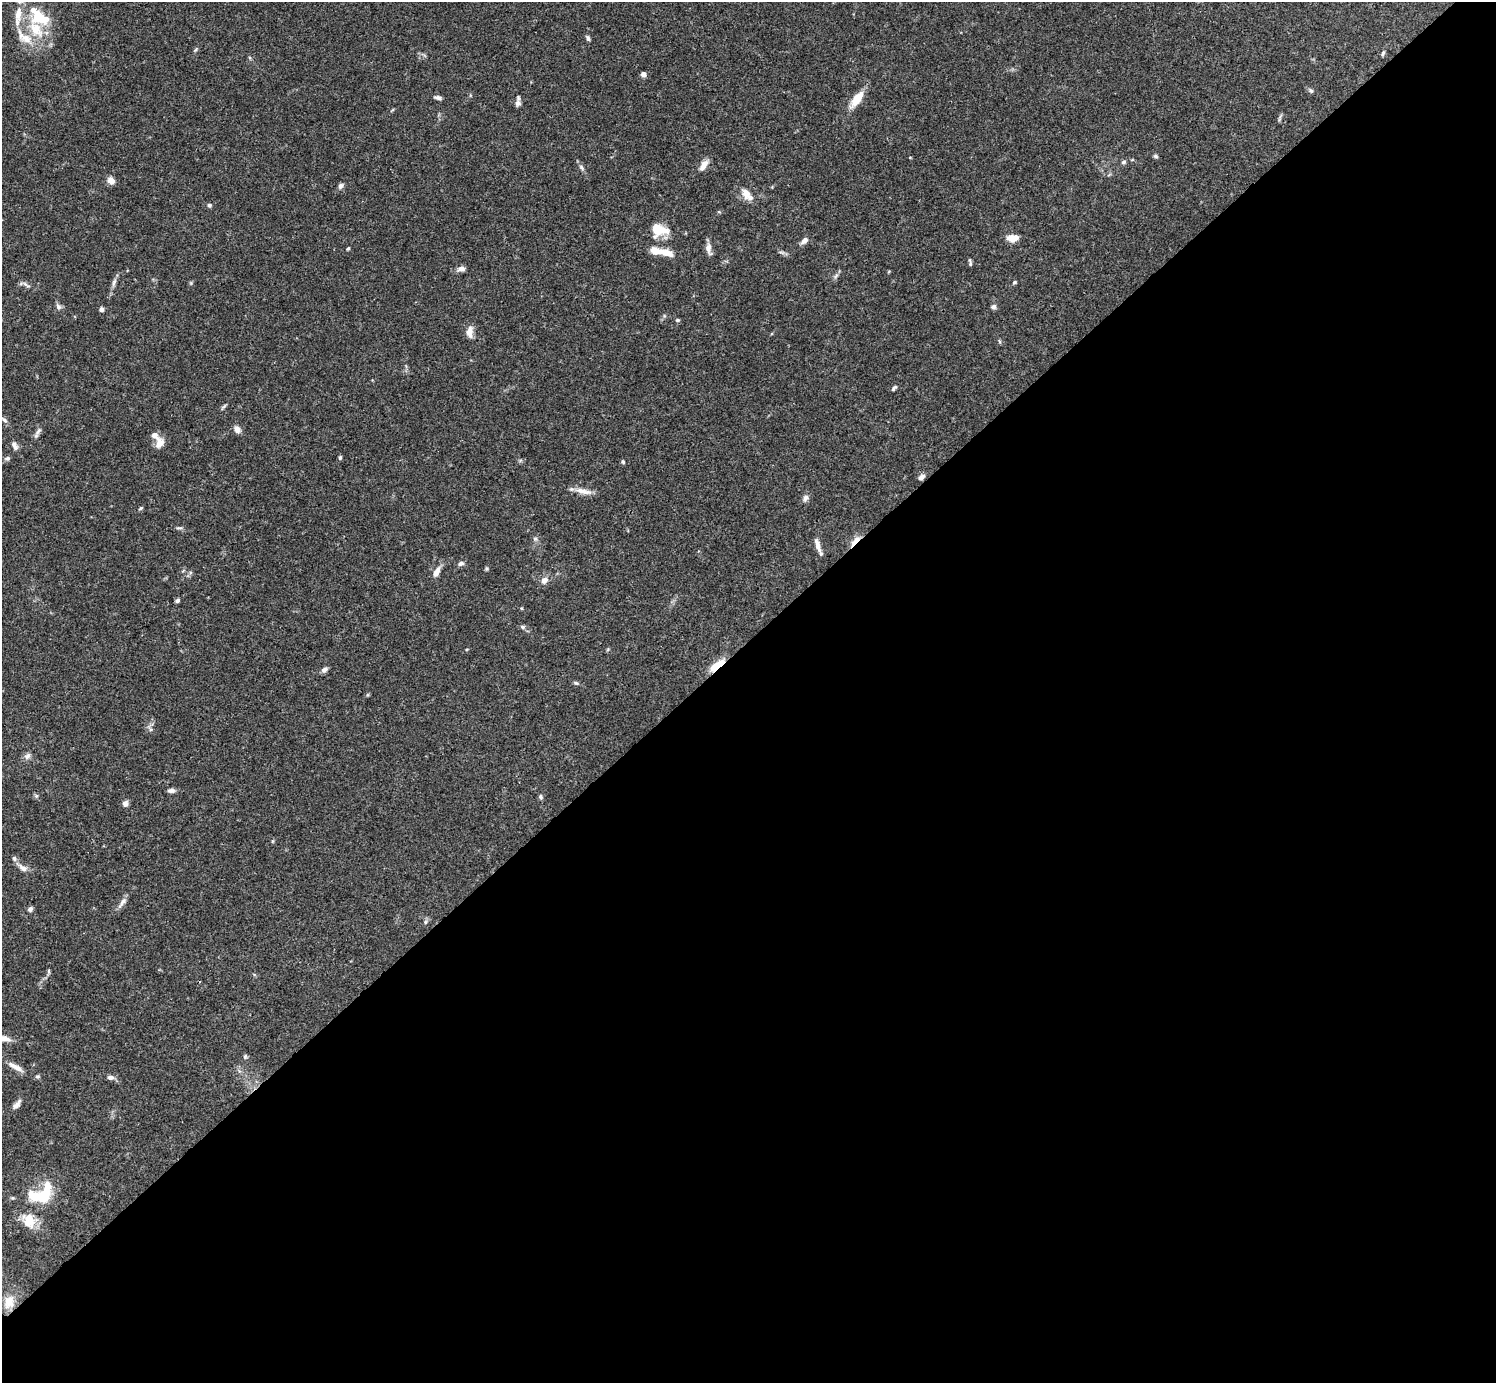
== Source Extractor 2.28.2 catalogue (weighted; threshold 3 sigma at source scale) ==
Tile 12 of 4 x 4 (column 4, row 3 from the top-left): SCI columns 4485-5978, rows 1539-2919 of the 5981 x 5981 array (HDU 1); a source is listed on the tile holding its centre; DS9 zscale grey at full resolution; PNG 1498 x 1385 px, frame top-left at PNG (2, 2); no overlay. Shown black and unused: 54% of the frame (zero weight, under 3 of 4 exposures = <1% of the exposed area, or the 3 px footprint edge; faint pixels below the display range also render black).
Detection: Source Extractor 2.28.2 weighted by HDU 2 'WHT'; one run over the whole footprint, this tile lists its part. Background 0.0728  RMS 0.0032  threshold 0.0145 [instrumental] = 3 sigma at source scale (4.5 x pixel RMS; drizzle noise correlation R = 1.50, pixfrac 1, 0.05/0.05 arcsec/px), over >= 5 px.
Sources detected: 89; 1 inside a brighter object's white glare — not listed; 9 inside a brighter listed object's ellipse — not listed separately; the other 79 listed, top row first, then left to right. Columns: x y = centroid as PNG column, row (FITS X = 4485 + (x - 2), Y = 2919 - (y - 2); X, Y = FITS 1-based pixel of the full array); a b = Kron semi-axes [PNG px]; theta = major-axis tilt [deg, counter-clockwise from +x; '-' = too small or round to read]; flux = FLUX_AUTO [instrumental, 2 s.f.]
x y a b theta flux
36 29 32 16 -55 12
588 38 7 4 -67 0.71
1383 53 7 4 72 0.57
643 74 5 5 - 1.3
1311 91 7 5 -54 0.66
438 98 9 4 -14 0.99
857 99 22 9 53 5.7
518 103 9 8 - 1.2
1280 118 13 2 73 0.49
1156 156 7 5 -27 0.55
1123 162 7 5 4 0.62
703 165 15 7 57 2.4
581 167 10 4 -51 0.83
111 181 9 7 -51 2
341 186 7 5 56 1
746 193 16 10 -61 3
209 205 5 4 - 0.65
657 231 27 12 11 6.1
1013 238 11 7 -1 3.8
804 240 9 6 42 1.6
348 248 5 3 - 0.39
708 248 16 7 -80 1.9
666 253 17 9 -18 3.8
970 264 7 5 85 0.6
461 269 10 6 6 1.3
836 276 8 4 53 0.74
114 282 13 5 76 1.2
1014 282 6 4 39 0.5
26 285 14 4 -33 0.94
58 306 9 7 -56 1
994 307 7 6 - 0.96
101 309 5 5 - 0.87
677 320 6 5 - 0.48
470 332 15 8 -88 2.4
894 388 8 4 49 0.61
224 406 9 3 45 0.52
4 420 11 5 -43 0.88
237 429 8 6 -56 2
38 431 14 5 56 1.2
159 443 13 9 71 3
15 445 11 6 -65 1.4
340 457 6 4 76 0.5
7 458 7 5 2 0.69
623 462 5 4 - 0.48
921 477 9 6 45 1.4
583 491 24 7 -12 3
806 498 10 7 63 1.3
141 508 6 4 36 0.41
179 528 10 2 -4 0.54
535 539 7 4 0 0.57
855 541 20 5 49 2.7
818 545 21 6 -72 2.4
461 563 9 5 22 0.95
436 572 12 6 61 2.6
544 580 8 7 - 2
177 601 6 4 45 0.66
523 627 7 5 -1 0.64
717 665 20 6 38 7
324 669 10 5 24 1
576 683 7 4 -19 0.57
27 756 9 8 - 1.3
171 790 9 5 1 1.1
36 796 6 5 - 0.57
541 797 7 5 -66 0.65
125 803 7 6 - 1.2
23 868 14 7 -37 2
122 902 19 5 58 1.7
30 909 6 5 - 0.98
425 922 5 5 - 0.56
49 971 6 3 81 0.58
3 1038 17 6 -12 3.1
245 1056 7 4 70 0.51
15 1067 22 6 -28 2.4
37 1077 6 4 0 0.47
110 1077 8 6 -7 1.2
17 1104 15 6 53 1.6
37 1196 37 16 -3 12
29 1221 19 15 -63 6.3
9 1302 19 14 77 4.9
Overlapping masked pixels (flux is a lower limit): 2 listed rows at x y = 855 541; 717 665
Isophote crosses this tile's border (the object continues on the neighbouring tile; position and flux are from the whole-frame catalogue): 1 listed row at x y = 3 1038